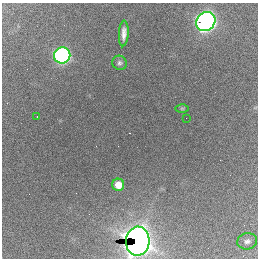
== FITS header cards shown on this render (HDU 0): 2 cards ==
NAXIS1  =                  256 / length of data axis 1
NAXIS2  =                  256 / length of data axis 2

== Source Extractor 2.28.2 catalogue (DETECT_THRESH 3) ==
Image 256 x 256 px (HDU 0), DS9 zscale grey, 1 PNG px = 1 image px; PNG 260 x 260 px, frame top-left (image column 1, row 256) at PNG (2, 3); each listed source drawn as its Kron ellipse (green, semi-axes under 4 px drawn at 4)
Background 2620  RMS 66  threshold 199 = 3 sigma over >= 5 px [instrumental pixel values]
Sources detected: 10; all 10 listed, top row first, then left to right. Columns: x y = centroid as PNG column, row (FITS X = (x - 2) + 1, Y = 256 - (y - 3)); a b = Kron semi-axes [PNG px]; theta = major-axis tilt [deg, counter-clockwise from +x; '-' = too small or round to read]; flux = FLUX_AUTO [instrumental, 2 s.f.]
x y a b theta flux
206 21 10 9 - 2.8e+06
124 33 13 5 87 2.8e+04
62 55 8 8 - 1.6e+06
119 63 7 7 - 1.2e+04
182 108 6 4 0 5.8e+03
37 117 2 2 - 3.2e+03
186 118 2 2 - 1.2e+04
118 185 6 6 - 5.2e+04
138 241 14 12 87 4.7e+06
247 241 10 8 9 2.0e+04
At the frame edge (FLAGS 8, measured only in part): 1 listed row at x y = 138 241